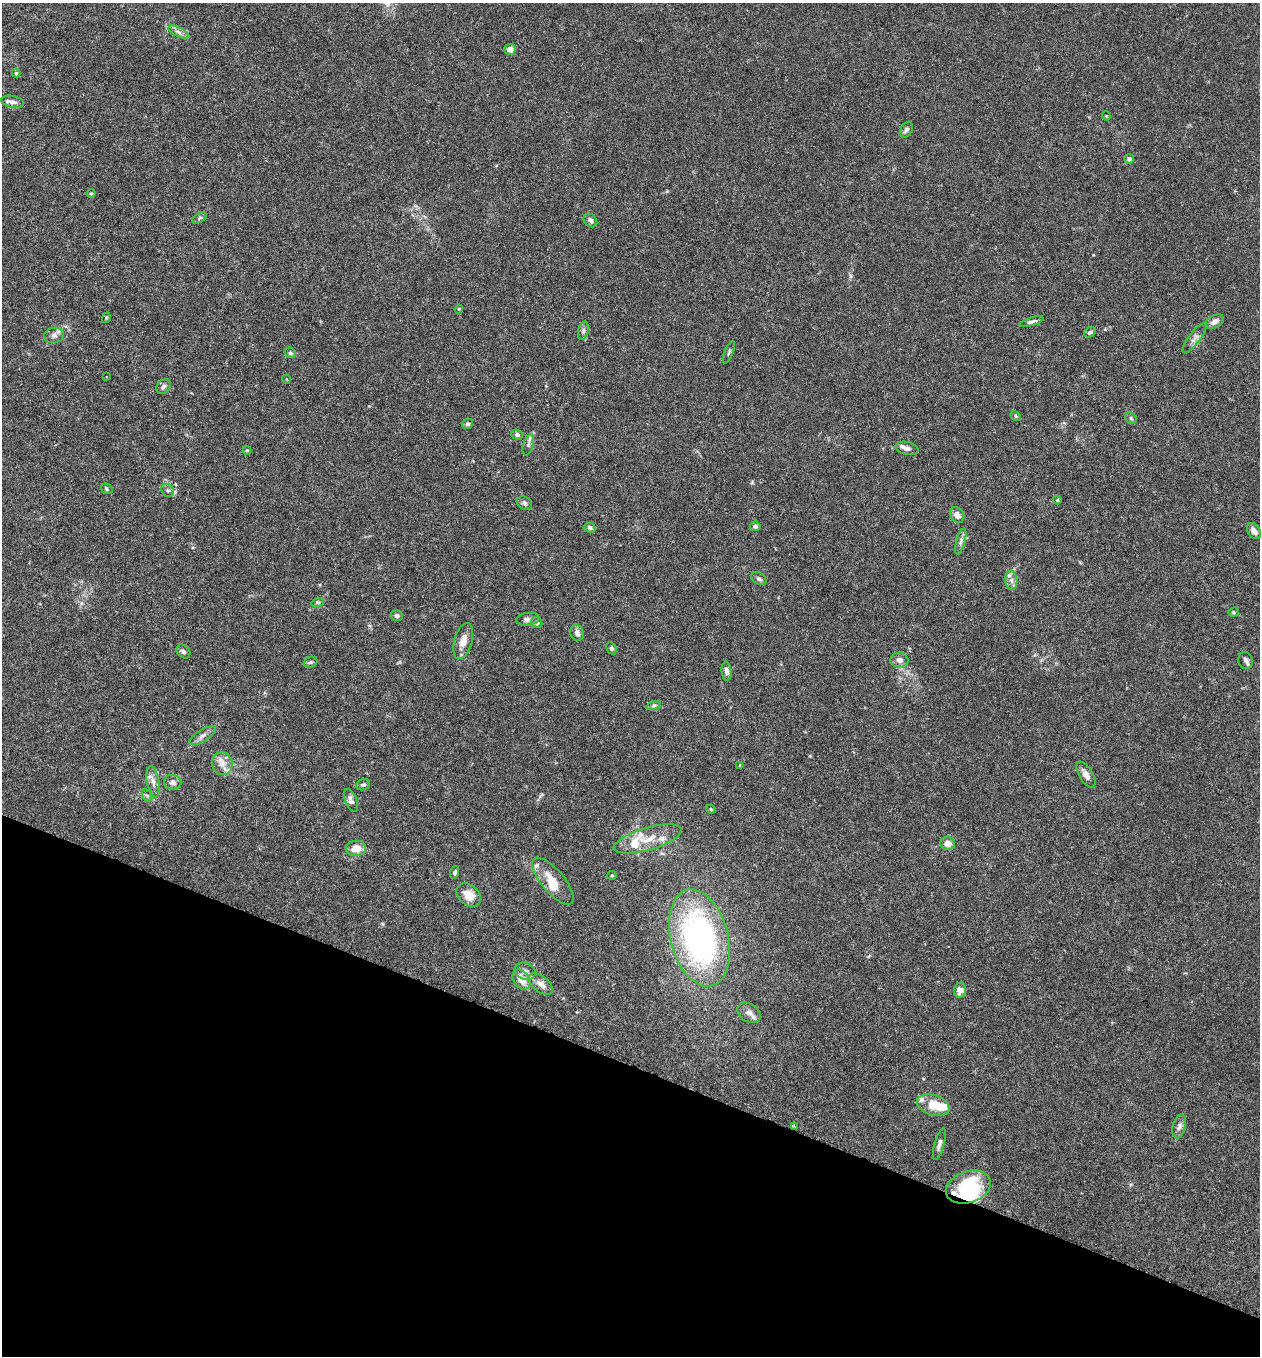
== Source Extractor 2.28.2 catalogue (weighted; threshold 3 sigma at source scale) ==
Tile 15 of 4 x 4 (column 3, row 4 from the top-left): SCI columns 2709-3966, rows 29-1382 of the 5546 x 5470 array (HDU 1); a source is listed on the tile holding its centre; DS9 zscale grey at full resolution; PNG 1262 x 1358 px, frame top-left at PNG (2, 3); each listed source drawn as its Kron ellipse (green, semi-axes under 4 px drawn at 4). Shown black and unused: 21% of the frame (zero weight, under 3 of 6 exposures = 3% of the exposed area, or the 3 px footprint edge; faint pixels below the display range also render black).
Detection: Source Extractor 2.28.2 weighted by HDU 2 'WHT'; one run over the whole footprint, this tile lists its part. Background 0.0169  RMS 0.002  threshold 0.00799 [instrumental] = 3 sigma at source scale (4.09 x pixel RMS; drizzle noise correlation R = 1.36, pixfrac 0.8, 0.05/0.05 arcsec/px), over >= 5 px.
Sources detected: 94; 3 inside a brighter object's white glare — neither listed nor drawn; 8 inside a brighter listed object's ellipse — not listed separately; the other 83 listed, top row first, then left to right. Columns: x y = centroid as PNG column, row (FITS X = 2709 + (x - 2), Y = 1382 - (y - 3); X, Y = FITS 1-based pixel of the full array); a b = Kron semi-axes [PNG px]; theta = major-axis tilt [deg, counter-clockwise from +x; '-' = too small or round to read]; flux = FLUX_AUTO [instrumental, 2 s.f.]
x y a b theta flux
179 32 11 4 -27 0.65
510 49 6 5 - 1.4
16 73 4 4 - 0.21
13 102 11 6 -13 0.75
1106 116 4 4 - 0.17
906 130 9 5 59 0.5
1129 159 5 4 - 0.5
91 193 4 4 - 0.19
199 218 8 4 29 0.32
590 220 8 6 -45 0.62
459 309 4 4 - 0.17
106 318 5 3 - 0.17
1032 322 12 4 17 0.55
1215 322 10 6 25 0.89
583 331 9 5 77 0.47
1090 332 6 4 29 0.31
54 335 10 7 8 0.76
1195 338 18 5 53 0.81
729 352 12 3 69 0.25
290 353 6 5 - 0.33
106 377 3 2 - 0.12
286 379 4 3 - 0.15
164 386 8 6 49 0.66
1016 416 6 4 -29 0.23
1131 418 6 5 - 0.3
467 424 5 5 - 0.29
517 435 6 5 - 0.44
528 445 10 5 74 0.44
907 448 12 6 -12 0.71
247 450 4 4 - 0.17
107 489 6 5 - 0.32
168 490 7 5 -42 0.39
1057 500 4 3 - 0.31
524 503 8 6 -34 0.48
957 515 8 6 -59 1.2
755 526 5 5 - 0.5
590 528 5 4 - 0.51
1254 531 9 6 -55 0.96
961 542 13 4 75 0.63
759 579 8 5 -32 0.46
1011 580 9 6 -84 0.73
318 602 6 4 17 0.24
1233 612 5 4 - 0.24
397 616 6 5 - 0.47
528 619 11 6 8 0.64
537 623 6 5 - 0.33
577 633 8 6 -76 0.81
463 641 18 9 74 1.8
611 648 6 4 -60 0.31
183 652 8 6 -48 0.44
899 660 9 7 -2 0.95
1246 661 9 7 -75 0.52
310 662 7 5 21 0.3
726 671 9 5 -84 0.73
654 705 7 3 19 0.3
202 736 15 5 31 0.79
222 764 11 10 - 1.4
740 765 4 2 - 0.15
1086 775 14 7 -60 1
153 782 16 6 -80 1.1
173 782 8 7 - 0.8
363 785 7 5 21 0.35
147 796 7 4 -57 0.31
351 801 12 6 -69 0.75
711 809 5 4 - 0.17
648 839 35 11 16 3.7
948 843 7 6 - 1.3
356 848 10 8 4 2.3
455 872 6 4 72 0.36
612 875 4 4 - 0.18
553 881 29 11 -50 3.6
469 895 14 10 -40 2.6
699 938 49 29 -76 46
525 971 11 8 -22 0.95
521 979 11 7 -54 2.4
541 984 14 7 -39 1.3
960 990 7 6 - 1.4
749 1013 13 9 -31 1.1
933 1105 17 10 -17 4
794 1126 4 2 - 0.18
1179 1126 12 6 75 0.72
939 1144 16 5 74 0.73
968 1187 23 15 19 11
Overlapping masked pixels (flux is a lower limit): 2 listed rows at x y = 794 1126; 968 1187